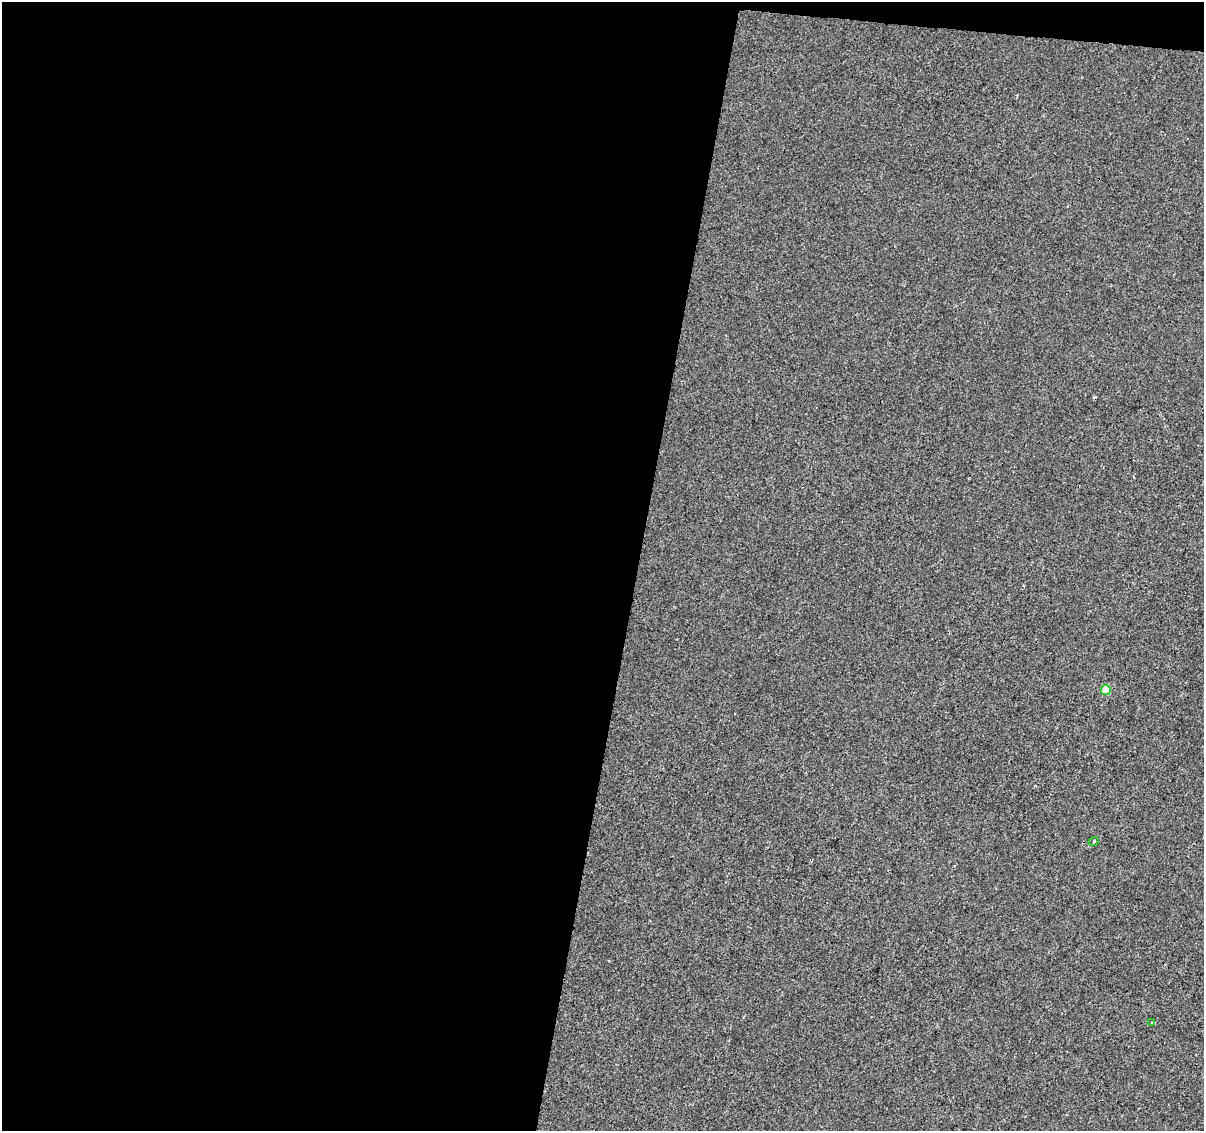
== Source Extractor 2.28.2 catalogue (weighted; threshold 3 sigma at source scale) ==
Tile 1 of 4 x 4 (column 1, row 1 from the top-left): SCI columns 1-1202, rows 3614-4742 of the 4812 x 5026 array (HDU 1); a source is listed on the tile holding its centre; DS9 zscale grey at full resolution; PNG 1206 x 1133 px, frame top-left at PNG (2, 2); each listed source drawn as its Kron ellipse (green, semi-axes under 4 px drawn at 4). Shown black and unused: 54% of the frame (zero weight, under 2 of 3 exposures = <1% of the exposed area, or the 3 px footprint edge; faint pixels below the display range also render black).
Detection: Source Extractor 2.28.2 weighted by HDU 2 'WHT'; one run over the whole footprint, this tile lists its part. Background 4.25e-04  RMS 0.0042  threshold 0.019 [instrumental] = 3 sigma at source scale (4.5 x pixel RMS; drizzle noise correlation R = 1.50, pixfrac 1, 0.0396/0.0396 arcsec/px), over >= 5 px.
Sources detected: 4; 1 cosmic-ray / hot-pixel residue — neither listed nor drawn; the other 3 listed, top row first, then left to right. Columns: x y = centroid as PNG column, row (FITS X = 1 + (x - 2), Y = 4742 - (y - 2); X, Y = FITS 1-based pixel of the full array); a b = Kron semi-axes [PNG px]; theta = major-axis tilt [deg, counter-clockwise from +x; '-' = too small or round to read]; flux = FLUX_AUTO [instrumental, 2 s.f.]
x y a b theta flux
1106 690 5 5 - 9.8
1094 841 5 3 - 0.38
1152 1022 3 2 - 0.77